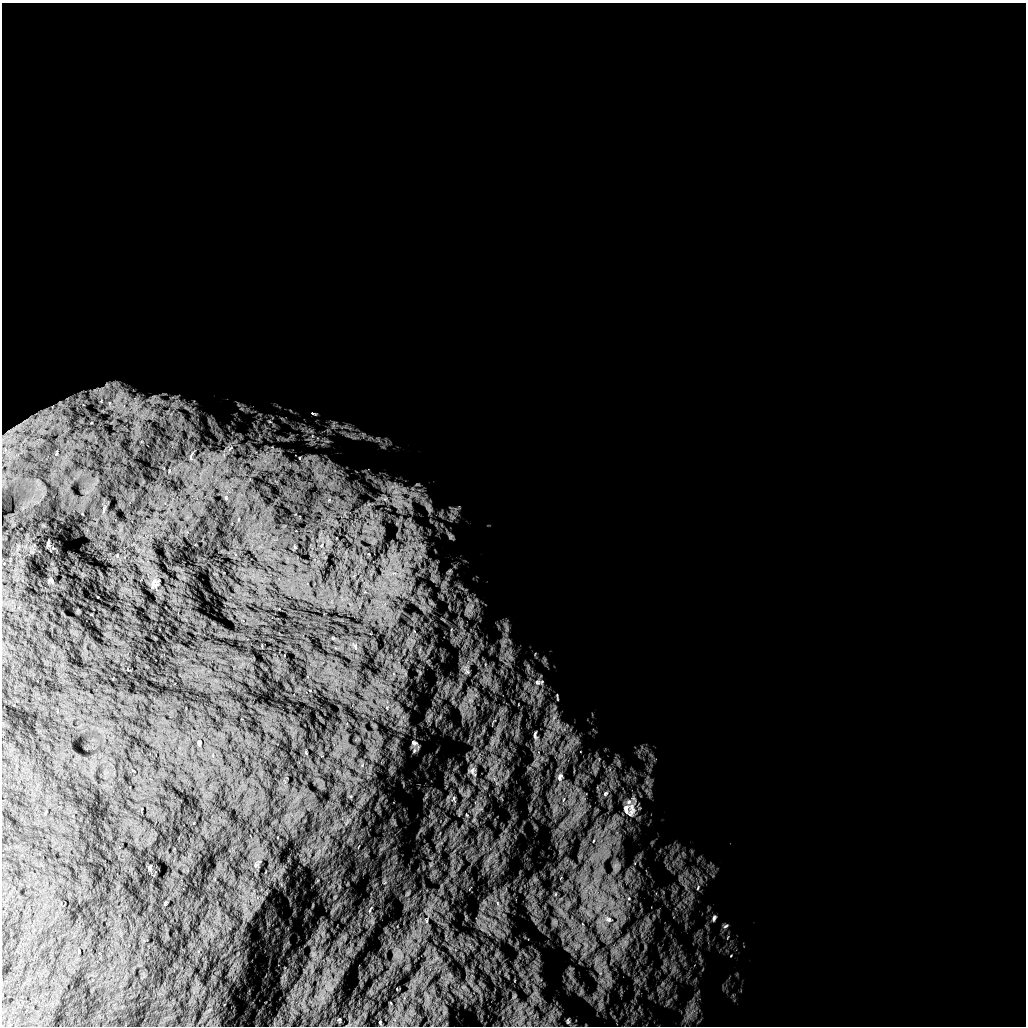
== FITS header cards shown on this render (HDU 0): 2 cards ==
NAXIS1  =                 1024 /
NAXIS2  =                 1024 /

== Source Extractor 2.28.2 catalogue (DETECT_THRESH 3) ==
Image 1024 x 1024 px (HDU 0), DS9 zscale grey, 1 PNG px = 1 image px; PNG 1028 x 1028 px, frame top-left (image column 1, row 1024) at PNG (2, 3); no overlay
Background 5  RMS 880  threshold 2640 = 3 sigma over >= 5 px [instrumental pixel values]
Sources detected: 26; all 26 listed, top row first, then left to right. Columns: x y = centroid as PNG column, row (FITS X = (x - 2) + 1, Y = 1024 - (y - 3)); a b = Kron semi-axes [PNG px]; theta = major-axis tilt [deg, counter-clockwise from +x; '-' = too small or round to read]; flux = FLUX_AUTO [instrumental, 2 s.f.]
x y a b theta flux
313 413 7 3 -17 75000
270 421 8 3 -19 93000
191 457 7 4 -81 80000
385 499 7 6 - 160000
154 583 15 7 -81 280000
472 606 7 4 71 200000
467 671 8 6 -44 170000
537 682 11 9 7 430000
557 697 9 2 -81 66000
535 735 11 4 -88 120000
414 743 5 4 - 87000
472 770 12 8 70 250000
560 777 12 7 73 250000
605 793 9 6 50 200000
454 798 8 4 -83 120000
629 802 11 8 90 320000
626 809 16 10 88 580000
631 810 26 11 81 930000
467 815 5 3 - 50000
593 841 5 3 - 61000
698 888 8 4 71 110000
629 898 6 5 - 110000
714 918 8 5 74 120000
608 919 14 10 -26 780000
726 926 8 5 28 110000
568 1021 6 5 - 78000